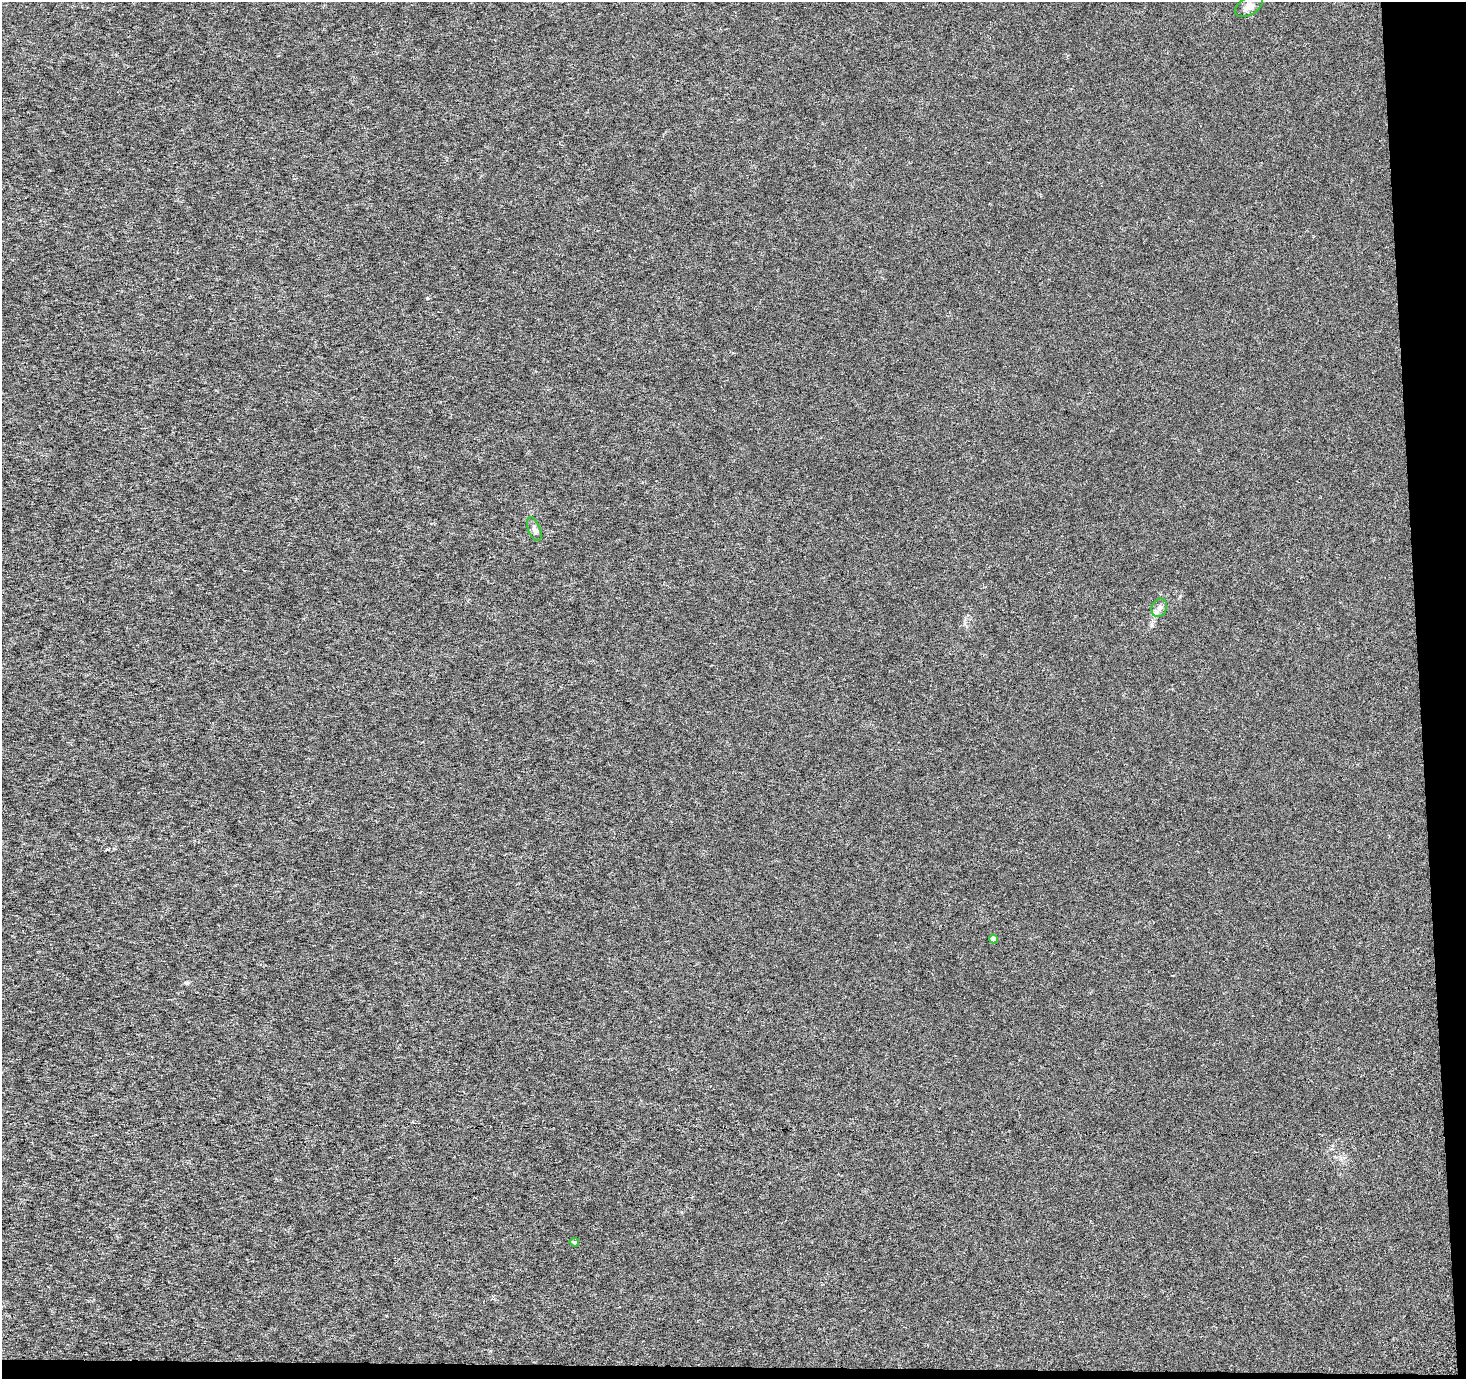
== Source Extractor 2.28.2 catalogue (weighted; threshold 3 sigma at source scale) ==
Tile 9 of 3 x 3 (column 3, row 3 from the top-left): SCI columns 2929-4392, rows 1-1377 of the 4393 x 4131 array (HDU 1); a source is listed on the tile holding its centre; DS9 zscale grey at full resolution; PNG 1468 x 1381 px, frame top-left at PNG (2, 2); each listed source drawn as its Kron ellipse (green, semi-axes under 4 px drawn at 4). Shown black and unused: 4% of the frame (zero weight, under 3 of 6 exposures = <1% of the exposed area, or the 3 px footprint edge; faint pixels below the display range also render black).
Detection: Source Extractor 2.28.2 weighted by HDU 2 'WHT'; one run over the whole footprint, this tile lists its part. Background -1.50e-04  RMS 0.0016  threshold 0.00659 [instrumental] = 3 sigma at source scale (4.09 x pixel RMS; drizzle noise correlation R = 1.36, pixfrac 0.8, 0.0396/0.0396 arcsec/px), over >= 5 px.
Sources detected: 5; all 5 listed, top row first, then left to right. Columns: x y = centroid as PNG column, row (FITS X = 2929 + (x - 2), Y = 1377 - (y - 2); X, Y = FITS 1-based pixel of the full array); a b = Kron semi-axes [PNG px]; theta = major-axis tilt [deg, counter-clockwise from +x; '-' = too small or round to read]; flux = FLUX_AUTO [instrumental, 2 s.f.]
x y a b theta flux
1249 6 15 9 29 0.96
534 529 13 6 -68 0.53
1159 608 9 7 67 0.63
993 939 4 4 - 0.79
574 1242 4 4 - 0.48